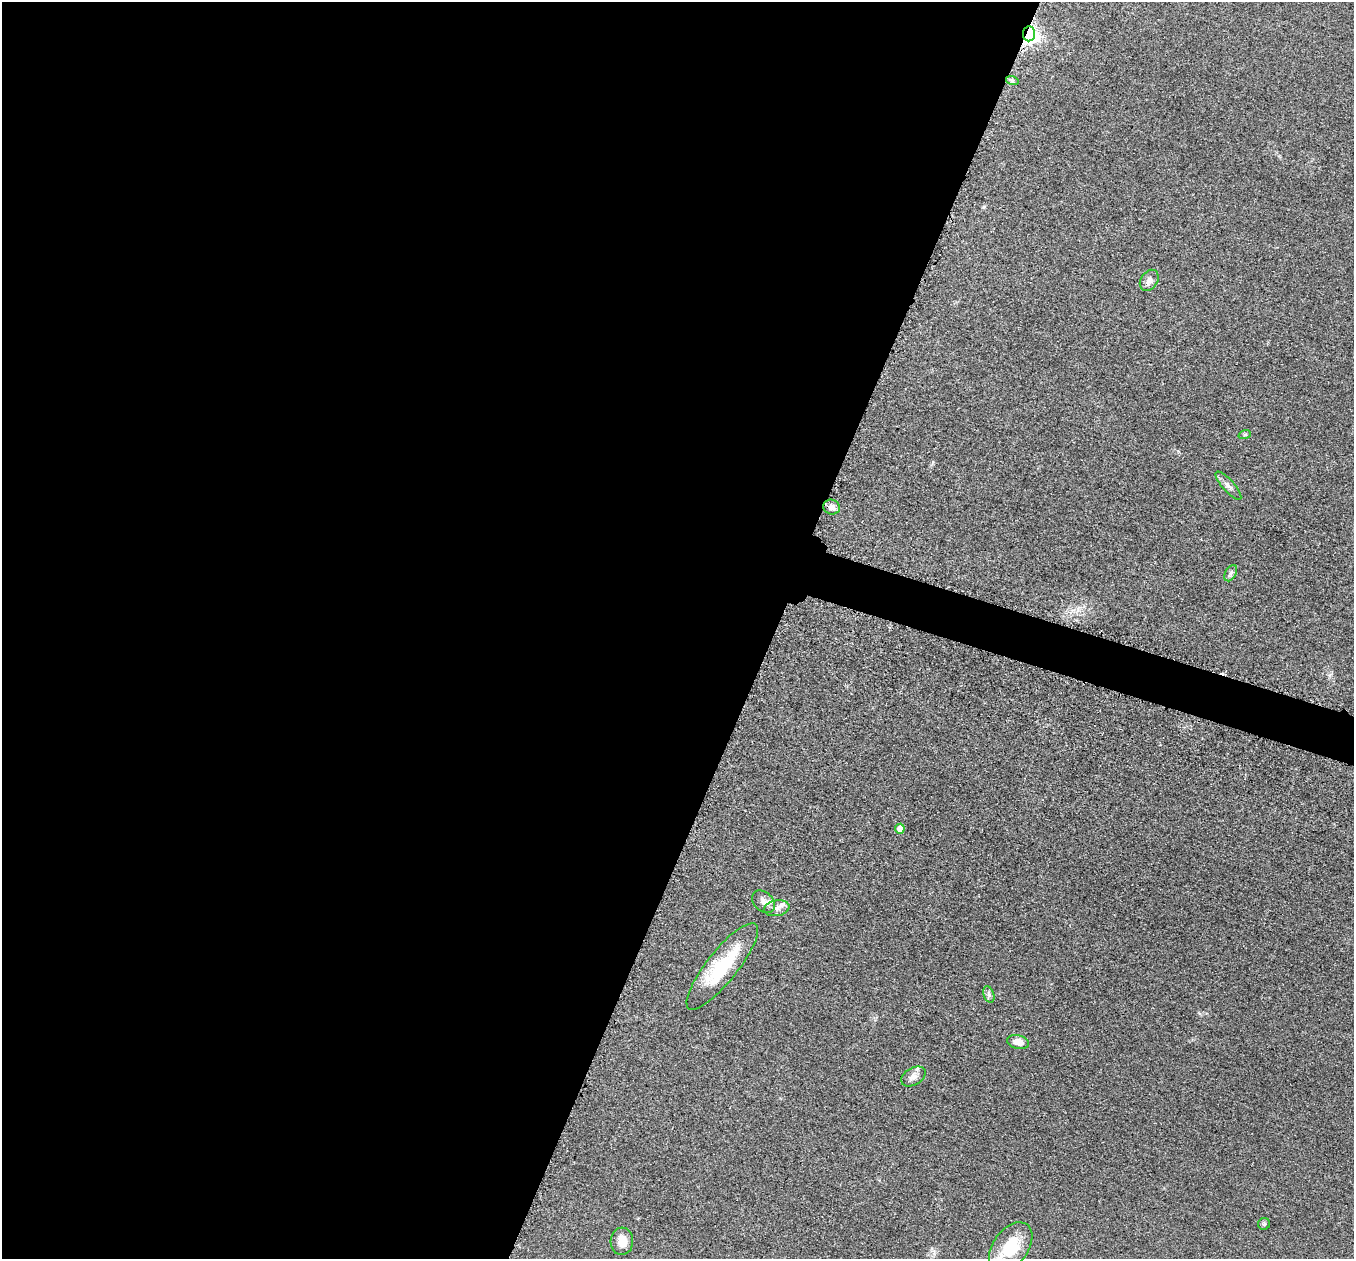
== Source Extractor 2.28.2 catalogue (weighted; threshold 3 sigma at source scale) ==
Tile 5 of 4 x 4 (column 1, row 2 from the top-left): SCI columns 33-1384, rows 2711-3967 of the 5457 x 5503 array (HDU 1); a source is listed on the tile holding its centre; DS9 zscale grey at full resolution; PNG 1356 x 1261 px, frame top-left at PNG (2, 2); each listed source drawn as its Kron ellipse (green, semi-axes under 4 px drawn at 4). Shown black and unused: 59% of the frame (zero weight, under 3 of 5 exposures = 4% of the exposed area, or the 3 px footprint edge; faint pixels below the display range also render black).
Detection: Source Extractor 2.28.2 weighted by HDU 2 'WHT'; one run over the whole footprint, this tile lists its part. Background 0.054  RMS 0.006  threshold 0.0268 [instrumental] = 3 sigma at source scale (4.5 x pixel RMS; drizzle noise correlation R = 1.50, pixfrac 1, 0.05/0.05 arcsec/px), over >= 5 px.
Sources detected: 18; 1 inside a brighter listed object's ellipse — not listed separately; the other 17 listed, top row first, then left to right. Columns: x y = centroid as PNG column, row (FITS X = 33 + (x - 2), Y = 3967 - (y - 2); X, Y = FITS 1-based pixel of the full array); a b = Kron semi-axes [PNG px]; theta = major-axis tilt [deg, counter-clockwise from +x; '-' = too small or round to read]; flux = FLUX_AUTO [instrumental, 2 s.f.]
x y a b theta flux
1029 34 7 6 - 290
1012 80 6 4 -19 1.1
1149 280 11 8 56 3.4
1245 434 6 4 19 0.77
1228 486 18 6 -48 2.9
832 507 8 7 - 3.4
1231 573 9 5 60 1.5
900 829 5 5 - 5.6
763 902 13 9 -44 3.7
777 908 13 8 11 3.4
722 966 54 15 51 34
989 994 8 5 -70 1.6
1018 1042 11 7 -13 5.3
913 1076 13 8 30 3.5
1264 1224 6 6 - 0.95
622 1241 14 11 85 6.9
1011 1247 28 17 54 22
Overlapping masked pixels (flux is a lower limit): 1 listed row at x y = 1029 34
Isophote crosses this tile's border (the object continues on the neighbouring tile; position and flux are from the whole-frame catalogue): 1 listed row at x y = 1011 1247